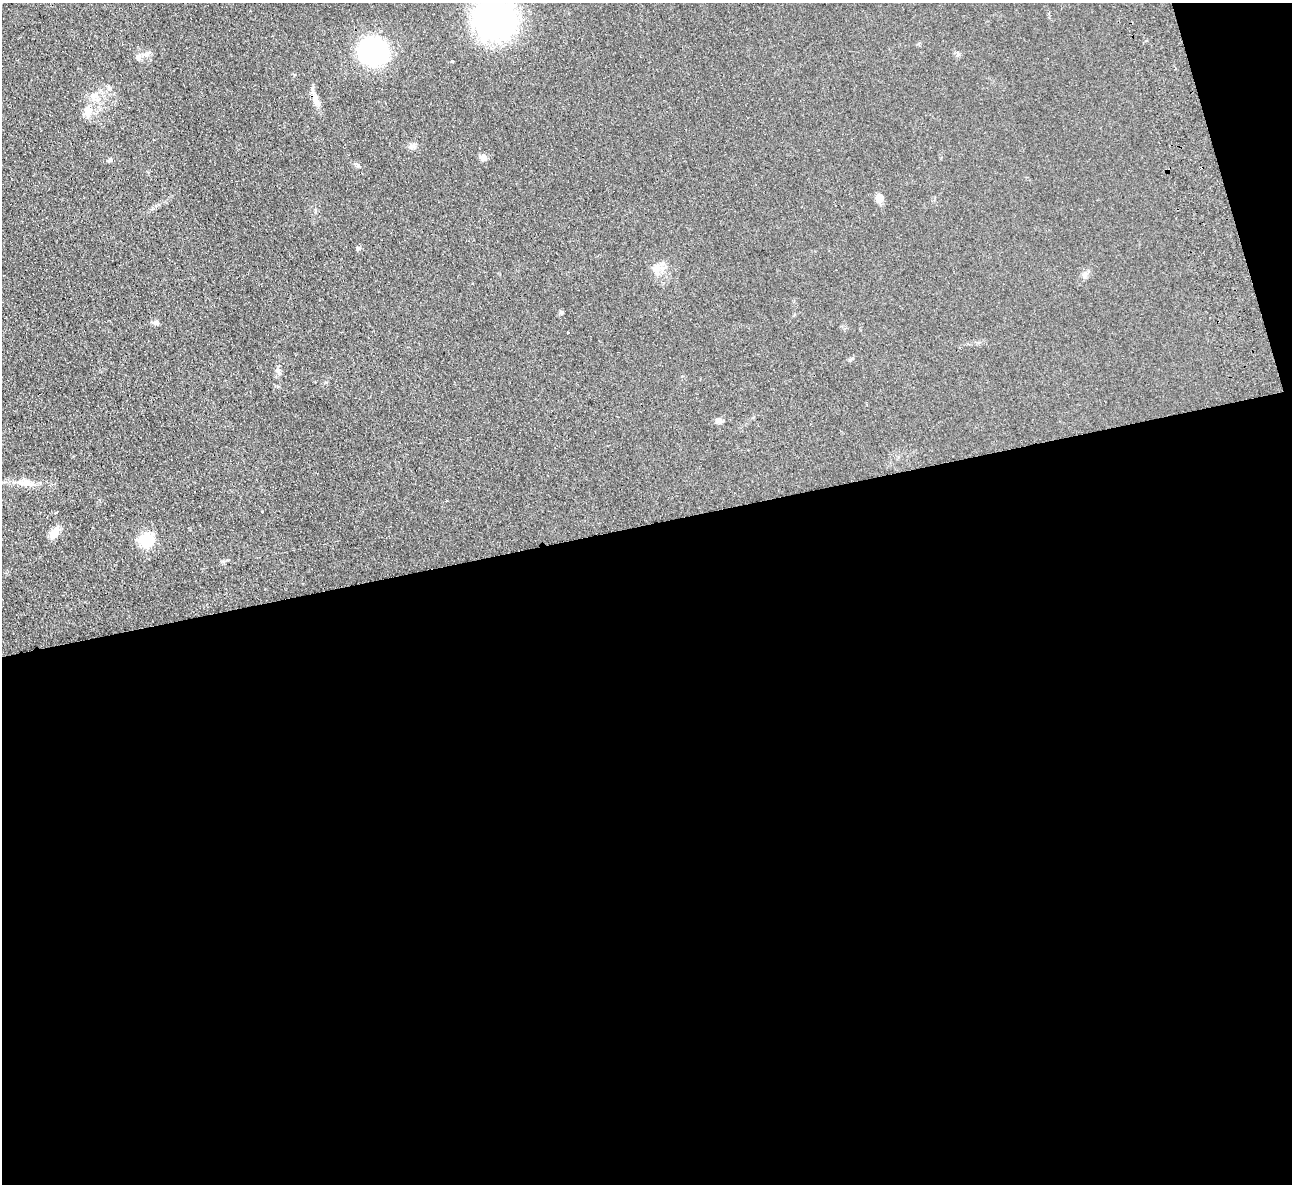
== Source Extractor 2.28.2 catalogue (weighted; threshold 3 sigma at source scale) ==
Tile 16 of 4 x 4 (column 4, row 4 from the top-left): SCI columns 3927-5216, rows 284-1465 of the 5272 x 5176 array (HDU 1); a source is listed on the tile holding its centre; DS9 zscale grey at full resolution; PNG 1294 x 1186 px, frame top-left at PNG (2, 3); no overlay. Shown black and unused: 57% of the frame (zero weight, under 2 of 3 exposures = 3% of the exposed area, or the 3 px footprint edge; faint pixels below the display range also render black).
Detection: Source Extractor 2.28.2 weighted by HDU 2 'WHT'; one run over the whole footprint, this tile lists its part. Background 0.0624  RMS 0.0095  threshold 0.0429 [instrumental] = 3 sigma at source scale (4.5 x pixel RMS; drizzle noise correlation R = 1.50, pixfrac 1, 0.05/0.05 arcsec/px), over >= 5 px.
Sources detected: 25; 1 inside a brighter object's white glare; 1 cosmic-ray / hot-pixel residue — not listed; the other 23 listed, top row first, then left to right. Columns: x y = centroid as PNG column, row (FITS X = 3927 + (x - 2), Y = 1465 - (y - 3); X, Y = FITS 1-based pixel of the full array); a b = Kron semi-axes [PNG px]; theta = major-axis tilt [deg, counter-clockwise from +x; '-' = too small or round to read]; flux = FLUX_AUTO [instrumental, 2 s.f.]
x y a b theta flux
495 19 38 32 -35 240
373 51 24 22 -28 140
138 58 7 6 - 2.4
452 61 3 3 - 1.6
1175 69 3 3 - 2
316 101 18 8 -66 8.1
88 112 18 10 -79 8.4
412 146 7 6 - 2.8
483 158 9 7 -30 4.1
110 160 6 5 - 1.6
357 165 10 4 -56 1.5
879 199 9 7 76 7.8
358 248 6 4 0 1.4
656 268 12 9 55 7
1085 275 10 5 63 3
561 312 6 4 -45 1.2
156 323 9 6 -14 2.4
278 370 9 6 -64 2.7
718 421 9 7 -19 3.2
27 483 21 8 -5 9.6
262 511 3 3 - 1.7
55 533 16 9 58 8.6
146 540 18 16 -4 22
Isophote crosses this tile's border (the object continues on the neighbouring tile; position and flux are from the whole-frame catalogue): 1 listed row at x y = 495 19
Unlisted compact peaks at least as high as the median listed source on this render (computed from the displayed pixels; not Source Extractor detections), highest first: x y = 850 360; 958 54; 227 560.